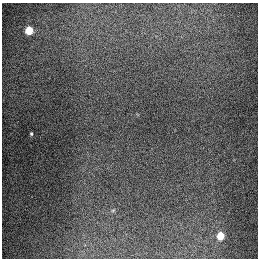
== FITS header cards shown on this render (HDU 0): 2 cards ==
NAXIS1  =                  256
NAXIS2  =                  256

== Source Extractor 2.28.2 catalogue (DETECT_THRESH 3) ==
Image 256 x 256 px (HDU 0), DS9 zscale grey, 1 PNG px = 1 image px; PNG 260 x 260 px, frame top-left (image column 1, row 256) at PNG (2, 3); no overlay
Background 1310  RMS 27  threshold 80.2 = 3 sigma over >= 5 px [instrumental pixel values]
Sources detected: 4; all 4 listed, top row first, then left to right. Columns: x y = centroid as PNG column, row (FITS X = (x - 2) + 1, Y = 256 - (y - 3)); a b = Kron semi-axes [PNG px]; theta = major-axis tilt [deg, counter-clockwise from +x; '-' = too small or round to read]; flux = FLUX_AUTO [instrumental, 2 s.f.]
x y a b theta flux
29 30 5 5 - 94000
31 134 3 3 - 2400
113 210 6 3 19 2200
220 236 5 4 - 69000